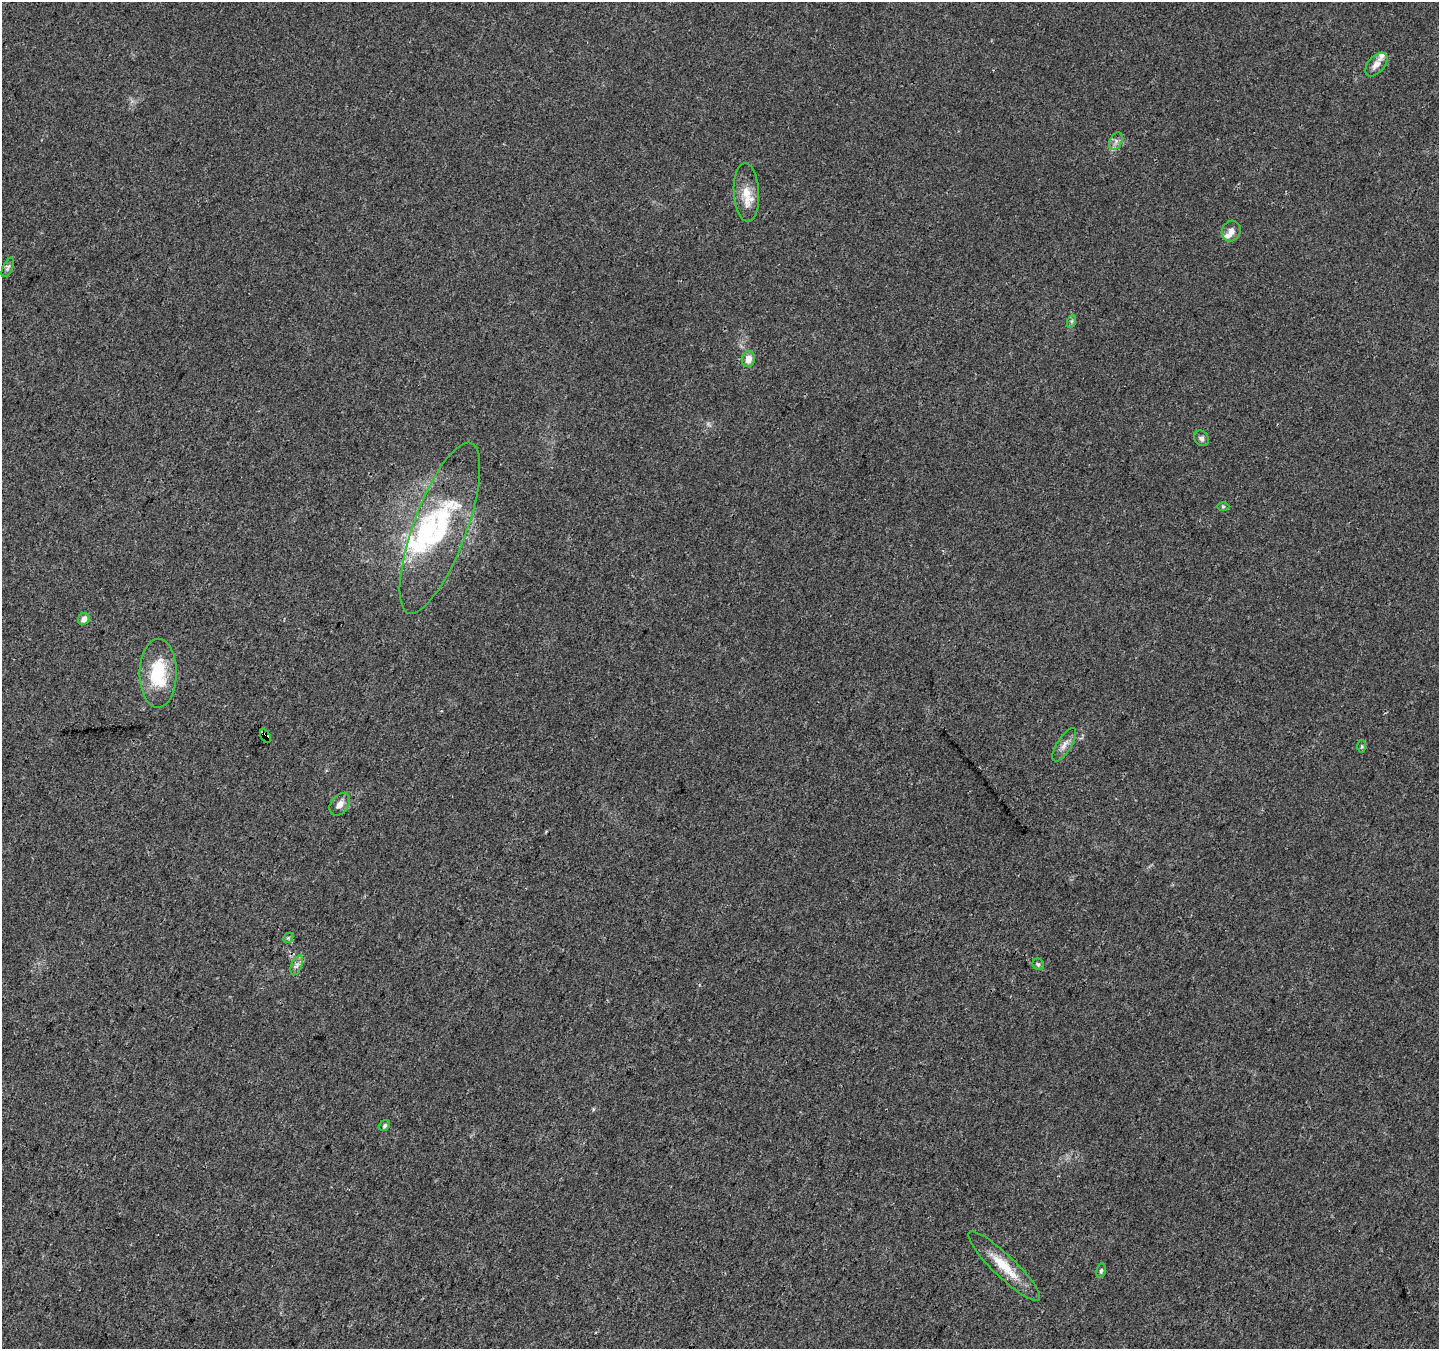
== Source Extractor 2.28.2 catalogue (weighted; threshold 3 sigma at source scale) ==
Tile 7 of 4 x 4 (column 3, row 2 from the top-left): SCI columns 2882-4318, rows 2961-4307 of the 5754 x 5853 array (HDU 1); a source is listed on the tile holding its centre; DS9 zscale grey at full resolution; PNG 1441 x 1351 px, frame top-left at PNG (2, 2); each listed source drawn as its Kron ellipse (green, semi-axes under 4 px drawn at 4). Shown black and unused: <1% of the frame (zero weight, under 3 of 4 exposures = <1% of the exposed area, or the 3 px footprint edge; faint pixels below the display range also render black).
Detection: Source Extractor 2.28.2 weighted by HDU 2 'WHT'; one run over the whole footprint, this tile lists its part. Background 0.0217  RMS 0.0038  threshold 0.0172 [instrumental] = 3 sigma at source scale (4.5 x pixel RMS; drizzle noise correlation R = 1.50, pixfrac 1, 0.0396/0.0396 arcsec/px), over >= 5 px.
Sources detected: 26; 4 inside a brighter listed object's ellipse — not listed separately; the other 22 listed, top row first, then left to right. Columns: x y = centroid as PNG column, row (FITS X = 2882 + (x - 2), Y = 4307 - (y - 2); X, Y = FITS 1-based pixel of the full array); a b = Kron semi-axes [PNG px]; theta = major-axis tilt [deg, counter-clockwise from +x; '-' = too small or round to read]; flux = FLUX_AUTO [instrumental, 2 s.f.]
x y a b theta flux
1376 65 14 8 49 2.6
1116 141 9 6 61 1.6
746 192 29 12 -86 7
1231 231 10 9 - 2.2
8 267 10 5 64 0.98
1072 321 6 4 71 0.64
748 359 8 6 80 3.9
1201 438 8 7 - 1.2
1223 507 6 4 0 0.5
440 528 91 26 70 44
84 619 6 5 - 2.2
158 673 34 18 89 19
265 736 7 4 -55 120
1064 745 19 7 58 2.6
1362 746 6 4 90 0.62
340 804 12 8 53 2.7
288 938 6 4 44 0.55
1038 964 6 5 - 0.71
297 965 10 5 68 1.5
385 1126 6 5 - 0.75
1004 1266 48 11 -44 11
1101 1271 7 4 80 0.71
Overlapping masked pixels (flux is a lower limit): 1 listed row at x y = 265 736